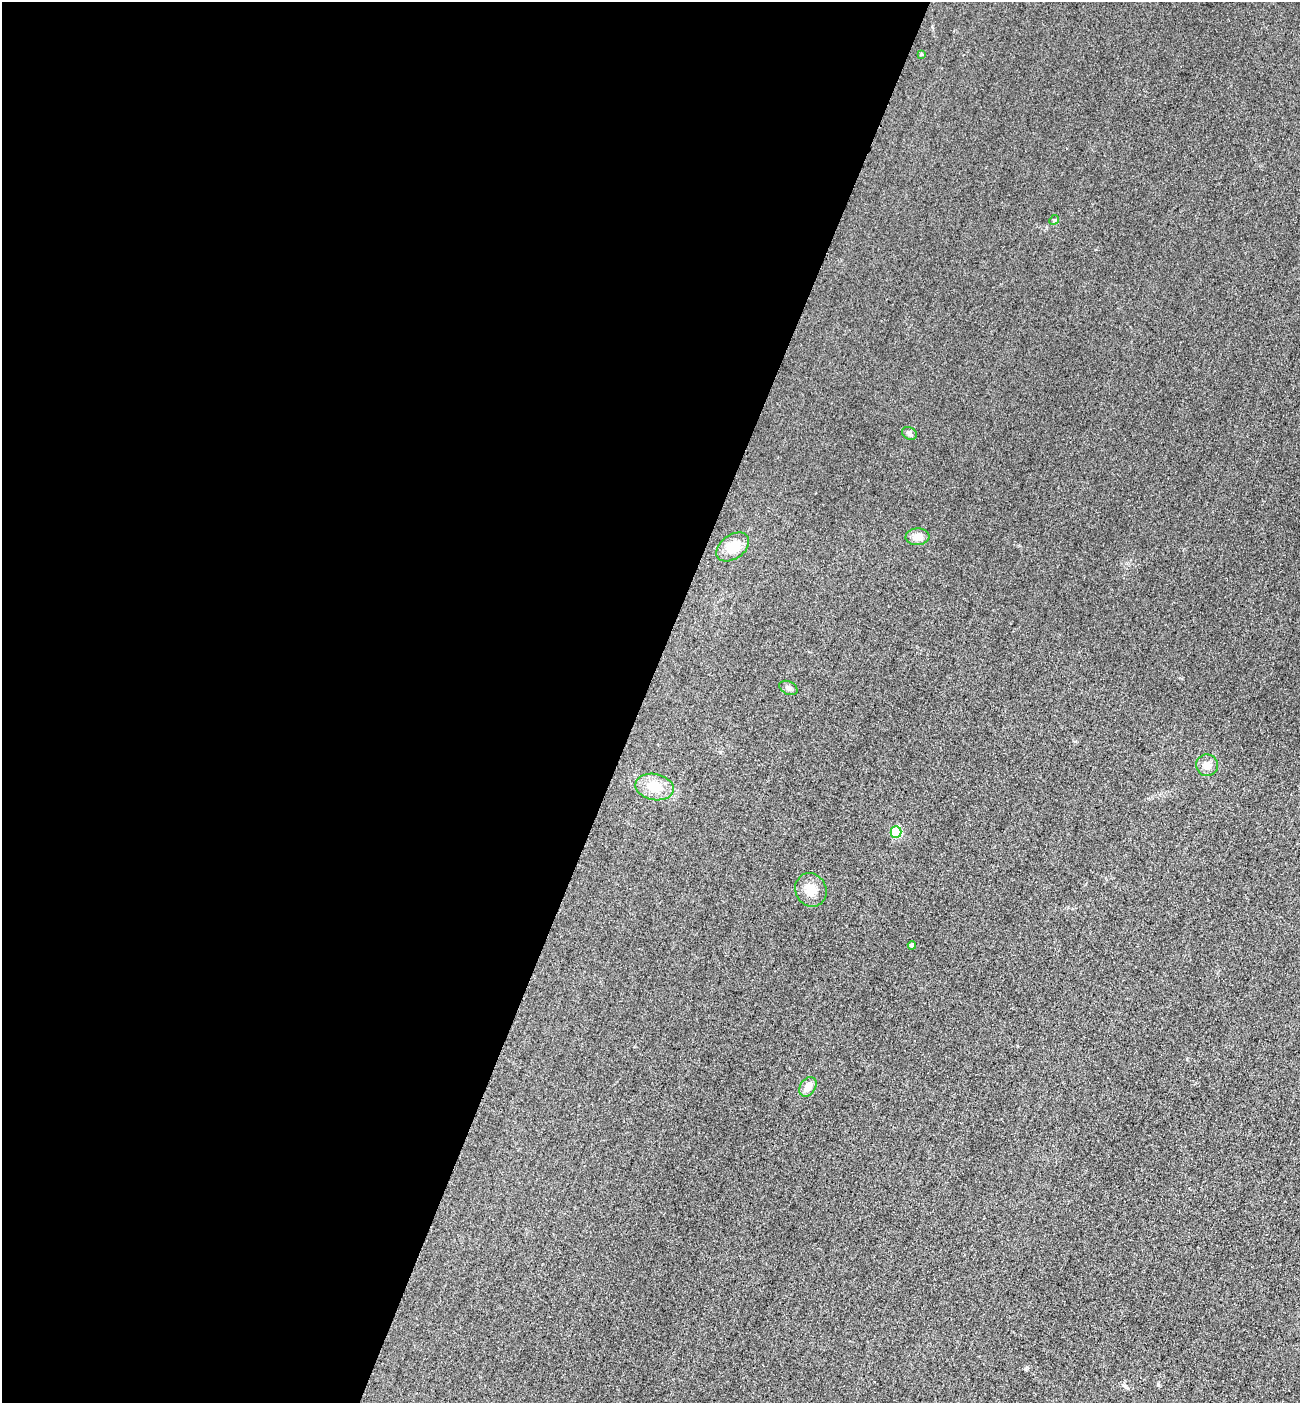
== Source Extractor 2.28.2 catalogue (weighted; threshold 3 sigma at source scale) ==
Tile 5 of 4 x 4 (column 1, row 2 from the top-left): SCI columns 305-1602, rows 2828-4228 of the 5667 x 5654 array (HDU 1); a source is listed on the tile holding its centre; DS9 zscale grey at full resolution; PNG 1302 x 1405 px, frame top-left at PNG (2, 2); each listed source drawn as its Kron ellipse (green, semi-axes under 4 px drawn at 4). Shown black and unused: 49% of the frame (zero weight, under 3 of 4 exposures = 3% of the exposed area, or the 3 px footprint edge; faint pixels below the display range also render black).
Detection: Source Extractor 2.28.2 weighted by HDU 2 'WHT'; one run over the whole footprint, this tile lists its part. Background 0.0584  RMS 0.017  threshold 0.0756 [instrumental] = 3 sigma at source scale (4.5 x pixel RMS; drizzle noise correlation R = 1.50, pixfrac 1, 0.05/0.05 arcsec/px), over >= 5 px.
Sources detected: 12; all 12 listed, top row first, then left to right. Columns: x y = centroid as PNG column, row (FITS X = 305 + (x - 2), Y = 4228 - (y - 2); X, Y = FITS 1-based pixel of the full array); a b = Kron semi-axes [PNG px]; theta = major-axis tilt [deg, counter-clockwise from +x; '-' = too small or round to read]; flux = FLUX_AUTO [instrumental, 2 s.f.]
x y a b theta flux
921 54 4 4 - 1.5
1054 220 5 4 - 2
909 433 8 6 -29 4.4
917 537 12 8 4 15
733 547 18 12 36 32
788 688 10 6 -26 5
1207 765 11 10 - 13
655 787 19 13 -11 35
896 832 5 5 - 88
811 890 17 15 -62 23
912 945 4 4 - 7.5
808 1087 11 7 57 13
Unlisted compact peaks at least as high as the median listed source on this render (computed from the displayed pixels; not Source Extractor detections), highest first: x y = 1027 1367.